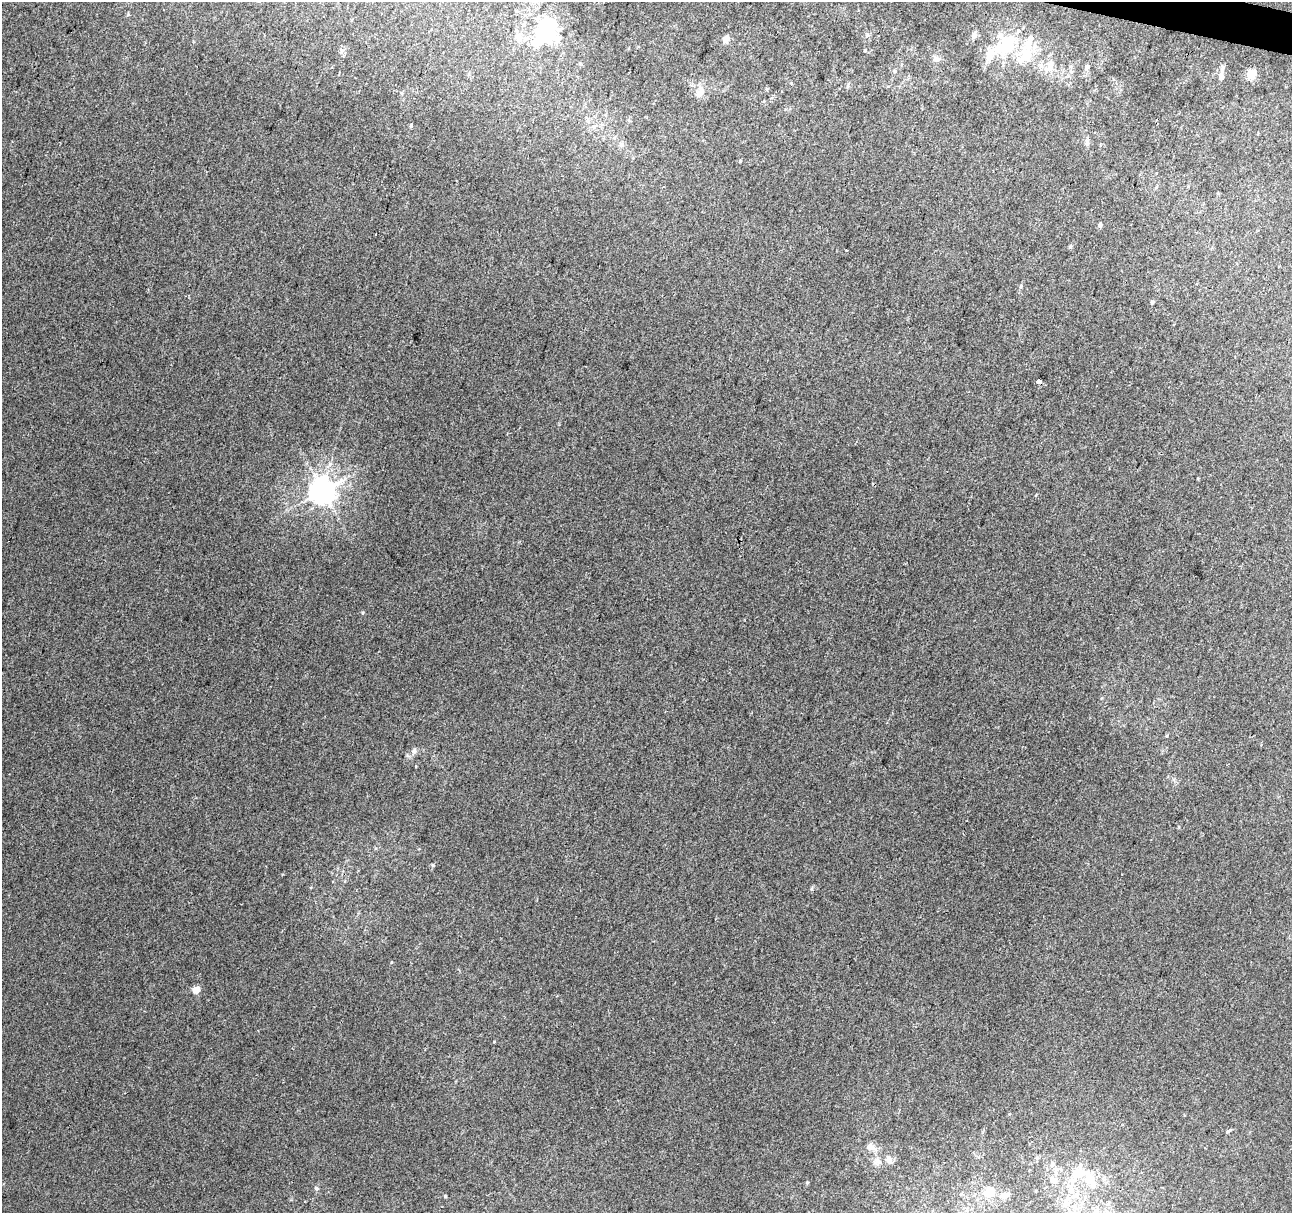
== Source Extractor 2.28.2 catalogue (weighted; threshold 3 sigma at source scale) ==
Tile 10 of 4 x 4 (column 2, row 3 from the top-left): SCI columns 1296-2585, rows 1493-2703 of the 5164 x 5344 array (HDU 1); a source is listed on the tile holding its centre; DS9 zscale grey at full resolution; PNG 1294 x 1215 px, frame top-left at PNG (2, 2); no overlay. Shown black and unused: <1% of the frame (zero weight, under 2 of 3 exposures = <1% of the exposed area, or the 3 px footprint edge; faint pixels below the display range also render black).
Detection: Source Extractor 2.28.2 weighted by HDU 2 'WHT'; one run over the whole footprint, this tile lists its part. Background 0.0107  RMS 0.0066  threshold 0.0296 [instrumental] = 3 sigma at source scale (4.5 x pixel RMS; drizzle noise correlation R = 1.50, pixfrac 1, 0.0396/0.0396 arcsec/px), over >= 5 px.
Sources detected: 62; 6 inside a brighter object's white glare — not listed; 10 inside a brighter listed object's ellipse — not listed separately; the other 46 listed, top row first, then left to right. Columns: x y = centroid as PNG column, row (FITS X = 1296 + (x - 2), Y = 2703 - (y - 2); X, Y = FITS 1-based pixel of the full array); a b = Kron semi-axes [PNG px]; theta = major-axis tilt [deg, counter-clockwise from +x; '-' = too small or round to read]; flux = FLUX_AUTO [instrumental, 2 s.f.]
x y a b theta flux
546 27 31 17 80 30
867 35 6 5 - 1.3
974 35 9 6 58 2.5
517 37 15 6 -64 3.7
725 39 9 6 62 3.7
1006 44 35 24 51 39
1035 46 10 7 88 4
865 50 4 4 - 0.66
341 51 9 4 -83 1.6
936 59 9 8 - 2.7
1050 64 16 9 79 6.4
1087 67 8 6 48 1.8
1222 69 16 5 83 2.7
895 71 5 5 - 0.89
1251 74 5 5 - 30
767 89 6 3 73 0.78
700 93 17 10 59 5.6
411 125 4 3 - 1.6
614 138 5 5 - 1.1
1087 143 7 6 - 1.6
622 144 7 6 - 1.7
740 161 4 3 - 0.84
1100 225 6 5 - 1.2
1071 246 6 4 70 0.87
846 250 3 2 - 0.85
1021 286 5 4 - 1.1
1152 302 5 5 - 0.87
1039 381 4 3 - 31
322 491 8 8 - 800
1167 736 5 3 - 0.58
414 751 8 7 - 2.4
433 865 5 4 - 0.81
812 888 6 4 71 0.87
196 990 5 4 - 12
1228 1132 5 3 - 1.6
870 1147 12 11 - 4.2
889 1160 10 8 -60 3.6
877 1161 11 11 - 4.4
1079 1172 29 22 2 22
807 1183 4 4 - 0.65
316 1188 6 5 - 1.2
989 1192 13 10 43 8.6
445 1196 4 4 - 0.72
1004 1196 9 6 26 4.6
1065 1204 15 8 48 5.8
1096 1211 10 6 73 2.8
Overlapping masked pixels (flux is a lower limit): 1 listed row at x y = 1039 381
Isophote crosses this tile's border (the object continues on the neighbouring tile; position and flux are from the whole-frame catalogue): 1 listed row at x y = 1096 1211
Unlisted compact peaks at least as high as the median listed source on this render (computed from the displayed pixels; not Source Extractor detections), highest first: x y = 363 612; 494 1041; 128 14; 416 766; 391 962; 1036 495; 1179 827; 1198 478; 1009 1114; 791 83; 376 848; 419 849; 283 874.